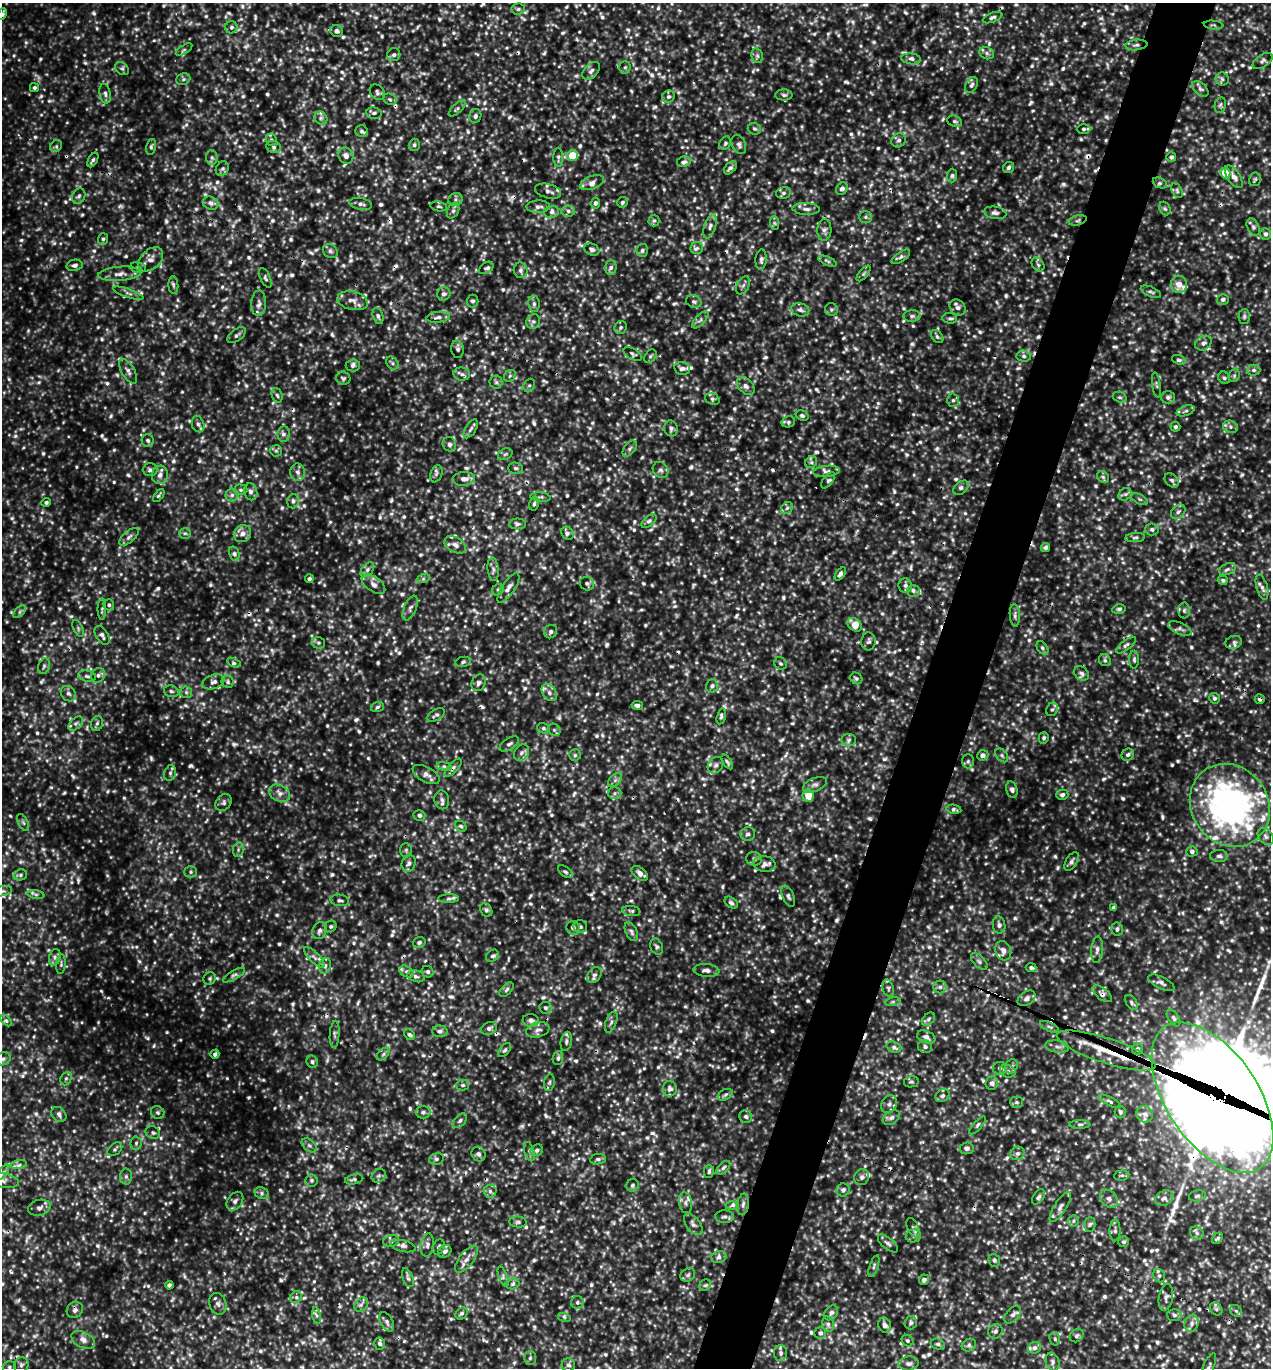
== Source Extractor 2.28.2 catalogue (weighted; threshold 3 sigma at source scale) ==
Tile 10 of 4 x 4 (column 2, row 3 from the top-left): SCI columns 1565-2833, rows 1396-2761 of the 5510 x 5499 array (HDU 1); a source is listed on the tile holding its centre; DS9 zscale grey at full resolution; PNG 1273 x 1370 px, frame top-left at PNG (2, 3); each listed source drawn as its Kron ellipse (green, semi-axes under 4 px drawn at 4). Shown black and unused: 5% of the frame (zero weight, under 3 of 5 exposures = <1% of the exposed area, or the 3 px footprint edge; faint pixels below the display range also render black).
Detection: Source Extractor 2.28.2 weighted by HDU 2 'WHT'; one run over the whole footprint, this tile lists its part. Background 0.202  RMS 0.043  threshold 0.196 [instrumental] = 3 sigma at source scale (4.5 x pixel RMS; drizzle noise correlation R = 1.50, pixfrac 1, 0.05/0.05 arcsec/px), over >= 5 px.
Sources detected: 1489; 18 too faint to see at this stretch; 21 cosmic-ray / hot-pixel residue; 3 long thin detections or spike segments (spike, bleed or trail) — neither listed nor drawn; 38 inside a brighter listed object's ellipse — not listed separately; of the other 1409, all 500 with FLUX_AUTO >= 8.67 (the completeness limit of this list) listed and drawn (909 fainter detections not listed), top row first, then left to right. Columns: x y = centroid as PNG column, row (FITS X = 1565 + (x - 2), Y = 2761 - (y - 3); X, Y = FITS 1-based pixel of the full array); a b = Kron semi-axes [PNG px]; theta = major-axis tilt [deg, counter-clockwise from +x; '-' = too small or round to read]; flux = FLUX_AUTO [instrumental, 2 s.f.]
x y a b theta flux
518 9 7 5 3 9.3
2 14 6 4 66 14
993 18 10 4 22 12
1214 25 10 4 -7 9.6
231 27 6 6 - 10
337 31 6 5 - 15
1136 45 11 5 6 16
184 50 9 4 32 8.9
987 53 7 6 - 13
394 55 7 6 - 13
757 56 7 5 -69 9.6
911 59 10 5 -8 18
1262 61 11 6 33 13
625 67 6 5 - 8.9
122 69 7 6 - 9.3
591 71 10 6 45 16
183 79 7 5 21 9.6
1222 79 6 6 - 12
972 85 9 5 62 14
34 88 4 4 - 9
1200 89 9 5 -44 13
378 92 8 6 -49 11
105 94 10 5 -78 13
784 95 8 5 -1 12
668 97 6 6 - 12
390 99 7 5 -22 9.2
1220 105 8 5 77 9.2
457 109 10 4 43 9.8
374 113 7 5 -10 11
475 116 7 6 - 12
321 118 7 6 - 12
955 121 7 5 -22 8.9
754 129 7 6 - 9.5
1084 129 7 5 1 10
362 131 6 6 - 9.9
271 140 6 5 - 10
899 140 7 6 - 13
725 143 7 5 59 9.2
739 144 10 6 -67 16
414 145 6 5 - 9.7
56 146 6 5 - 8.7
151 147 8 4 77 9
274 147 7 5 -18 13
346 156 8 7 - 26
572 156 5 5 - 120
558 157 9 4 90 11
1171 157 5 5 - 11
212 158 7 6 - 11
93 160 8 4 61 9.6
684 162 7 5 11 14
730 168 8 5 47 12
1009 168 6 5 - 11
222 169 7 6 - 12
1225 173 5 5 - 73
952 175 7 5 88 10
1234 177 13 6 -56 25
1255 179 7 6 - 9.2
592 183 12 6 22 23
1160 183 7 5 -24 11
842 189 6 5 - 14
548 191 13 7 -15 21
1177 191 8 5 -64 8.9
783 193 7 5 14 11
79 196 8 6 62 11
455 199 7 6 - 11
622 202 5 5 - 9.5
211 203 8 6 -21 18
595 203 5 4 - 11
361 204 11 6 -11 18
439 206 8 5 -9 8.8
538 207 12 6 1 17
1165 208 7 5 -68 8.8
806 209 14 6 -3 18
453 211 8 5 63 11
568 211 6 5 - 14
552 212 7 6 - 13
995 213 11 6 -9 17
865 217 6 5 - 8.9
1078 220 9 5 15 12
654 221 6 5 - 10
774 223 7 4 -88 8.8
710 226 13 6 72 20
1253 227 9 6 -66 12
824 230 11 7 87 15
1265 234 6 5 - 12
103 239 6 5 - 9.2
697 248 6 6 - 12
592 249 8 5 -25 12
642 250 6 5 - 11
330 251 8 6 -35 13
901 257 11 5 35 12
151 259 14 9 44 31
761 260 10 5 86 15
828 261 10 3 -24 9.1
74 265 8 5 12 13
1038 265 7 5 -54 11
138 267 8 5 -12 13
611 267 7 5 88 13
486 268 8 5 35 10
521 270 8 7 - 15
863 273 9 4 51 8.7
120 274 21 7 4 33
265 278 10 5 -66 11
1179 284 8 8 - 48
173 285 9 5 -86 9.4
743 285 9 6 62 13
1151 292 11 5 -24 11
128 293 16 4 -19 15
444 294 7 6 - 14
1223 299 6 5 - 11
353 301 15 9 -12 34
473 301 6 6 - 9.8
694 302 8 6 -24 11
259 303 13 7 87 21
534 304 8 5 -81 13
958 307 9 7 -46 17
800 310 9 6 -14 15
831 310 6 6 - 9.2
378 316 8 5 -75 12
912 316 8 6 1 13
1244 316 7 5 89 9.1
438 317 12 5 7 18
950 318 7 5 -3 9
700 320 11 4 47 13
533 322 7 6 - 13
621 328 7 6 - 9.2
237 335 10 5 38 13
937 337 7 5 -50 9
1203 343 9 7 30 19
458 349 9 6 -83 13
633 354 10 5 -29 9.5
650 356 7 5 52 9.3
1024 356 7 5 -4 12
1179 360 7 4 -20 9.4
392 363 7 5 -49 11
353 365 7 6 - 14
682 369 8 6 -12 14
1254 370 6 5 - 12
128 371 14 6 -59 21
462 374 8 6 -7 15
1234 375 7 5 70 9.4
510 376 6 5 - 9.1
343 378 7 6 - 10
1224 378 6 5 - 9.8
496 382 6 6 - 11
529 385 7 5 67 9.7
1156 385 12 3 -82 9.3
746 386 10 7 -45 19
277 395 7 5 -70 10
1120 397 7 5 -19 9.6
1168 397 7 6 - 13
712 399 7 5 -22 10
953 400 7 6 - 10
1186 411 9 5 19 11
802 415 7 5 -19 9.5
788 422 7 5 14 10
198 424 8 6 -72 12
1175 427 5 5 - 9.1
1230 427 7 6 - 15
671 428 8 6 -75 14
471 429 11 5 58 14
284 434 8 6 88 15
148 441 6 6 - 10
449 444 7 6 - 14
630 449 9 5 52 12
276 451 6 5 - 8.9
505 454 7 5 22 8.9
811 462 6 5 - 9.7
516 468 7 5 -1 9.2
150 470 7 6 - 12
661 470 8 7 - 15
826 471 13 5 6 17
298 472 9 7 -80 19
436 474 9 6 69 11
160 475 9 8 - 23
1103 477 6 5 - 9.3
464 479 11 7 5 27
828 480 9 5 51 10
1172 480 8 6 -44 11
961 488 9 6 40 15
240 490 7 5 -1 8.8
251 492 8 6 -78 16
1125 494 7 5 42 11
232 495 6 6 - 14
159 496 7 4 52 9.1
541 497 10 4 -7 10
1139 499 9 5 -27 9.1
293 501 7 5 74 14
46 502 5 4 - 10
534 504 7 4 78 9.5
787 508 6 5 - 9.3
1178 512 8 6 44 14
649 521 9 5 39 12
518 524 8 5 1 11
1152 529 7 6 - 10
185 533 6 5 - 8.9
567 533 7 5 -52 12
242 534 9 8 - 29
129 537 12 5 41 17
1135 538 10 4 5 11
455 545 12 7 -30 24
1045 547 5 4 - 12
234 554 7 5 -74 11
493 569 12 5 -83 16
1227 569 9 5 26 13
367 570 8 5 51 13
840 574 7 4 54 12
309 579 4 4 - 10
423 579 7 4 19 9.3
1223 580 5 4 - 9.8
373 584 13 7 -35 22
587 584 7 6 - 12
905 585 7 7 - 14
1262 587 13 5 -74 19
508 588 17 6 56 27
498 590 6 5 - 8.7
913 591 6 5 - 12
109 605 6 5 - 8.9
410 608 13 6 67 17
102 609 11 4 -90 9.6
1119 609 7 4 11 8.8
1184 610 8 6 88 11
20 612 8 4 45 10
1015 615 11 5 -86 14
855 625 8 6 -41 70
78 628 9 5 -65 8.9
1180 629 12 5 -25 16
551 632 7 6 - 12
102 635 10 6 -57 16
869 641 9 7 89 13
1234 642 8 6 17 12
318 643 6 6 - 9.1
1126 645 12 5 38 14
1042 648 7 5 -54 9.6
1105 660 6 5 - 9.8
1134 660 9 5 -90 9.3
463 662 8 5 11 9
234 663 7 4 -24 11
780 663 7 6 - 8.9
44 666 8 5 74 11
1082 673 8 6 -37 13
98 675 8 6 56 15
87 676 9 5 -9 11
856 678 6 5 - 9.1
214 682 11 7 19 20
228 682 6 6 - 10
478 683 8 7 - 15
712 686 7 6 - 13
171 691 7 5 -15 11
186 692 6 5 - 10
549 693 9 6 -53 20
68 694 8 7 - 17
1215 698 5 5 - 9.3
1260 699 5 5 - 9.4
637 705 6 4 -10 13
377 707 6 5 - 9.5
1052 709 7 5 65 11
436 715 10 5 29 11
721 716 8 4 77 9.6
97 723 8 5 73 11
76 724 9 5 44 14
543 728 6 5 - 9.3
554 730 7 5 -45 9.6
1044 738 6 5 - 10
849 740 7 6 - 11
509 744 11 5 33 14
521 753 9 7 53 16
575 755 6 6 - 8.9
983 755 6 5 - 15
1002 755 8 5 -50 9.2
1128 755 6 5 - 11
968 761 7 6 - 11
727 762 8 4 -55 8.7
716 765 9 7 50 15
444 767 7 4 -9 9.7
453 768 11 5 47 15
170 773 8 5 75 11
426 775 15 7 -29 25
615 780 8 5 46 12
815 785 13 6 23 20
1012 790 8 5 -76 13
279 793 11 8 -26 25
614 793 7 6 - 12
1062 795 6 5 - 12
808 796 6 5 - 72
442 800 9 7 -80 17
224 803 9 7 48 14
1230 805 43 38 -54 1600
954 809 7 4 -11 8.9
419 815 6 5 - 13
23 822 9 5 -63 9.4
461 826 6 4 -43 8.7
748 834 7 6 - 14
1266 836 9 7 -48 16
238 850 7 5 79 9.4
406 850 7 6 - 8.9
1192 852 5 5 - 10
1219 856 9 6 -2 15
754 859 8 7 - 13
1072 861 10 5 59 15
409 863 8 7 - 16
764 864 11 8 -5 22
191 872 6 5 - 10
565 872 8 5 -36 10
640 873 9 6 -40 20
20 875 7 5 15 10
2 891 10 5 10 11
36 894 8 4 -9 9.3
788 896 11 5 -66 13
449 899 10 4 1 11
340 900 9 5 -9 12
731 903 7 5 -34 13
1113 908 4 3 - 9.4
486 910 7 5 -59 10
631 911 9 5 -8 9.1
999 925 8 6 -82 14
331 926 6 5 - 8.8
580 927 7 6 - 11
573 928 7 6 - 18
1117 929 6 6 - 12
319 931 9 7 66 16
631 932 10 5 -66 14
419 942 6 5 - 10
657 947 8 6 -66 11
1097 950 13 5 84 18
1003 951 10 8 -69 28
492 956 7 5 42 9.4
55 957 8 5 75 14
314 957 13 5 -45 19
979 961 10 5 -45 13
61 964 10 4 85 9.2
325 966 8 6 73 15
1031 968 5 4 - 9
706 970 13 6 -6 19
406 972 8 5 -30 16
428 972 6 5 - 10
234 975 12 4 30 12
594 975 9 6 52 15
416 976 9 5 -17 14
210 978 6 6 - 8.9
1161 983 14 5 -27 16
940 987 6 6 - 12
888 988 9 5 -73 12
507 990 9 5 46 10
1102 994 11 5 -38 19
1027 998 10 6 36 18
893 1002 8 4 8 9.3
1131 1002 8 5 -56 11
545 1008 6 6 - 11
1174 1018 9 5 -58 11
928 1019 7 5 43 10
531 1020 8 6 -5 18
6 1021 7 4 -42 8.8
611 1022 11 5 70 14
1050 1027 10 4 -26 11
489 1028 8 6 25 16
538 1030 12 7 17 23
440 1031 7 6 - 15
335 1034 13 5 86 13
409 1035 6 5 - 10
926 1037 9 6 -23 19
566 1041 10 5 79 12
894 1047 8 5 -20 14
925 1047 7 6 - 12
1057 1047 12 6 -7 20
1137 1049 6 5 - 14
505 1050 8 5 51 9.2
1106 1050 52 12 -18 170
215 1054 5 4 - 11
383 1054 7 4 45 9.7
558 1058 7 5 81 11
3 1059 8 6 22 13
312 1062 6 5 - 10
1011 1066 7 6 - 13
1000 1068 6 6 - 14
1008 1071 8 6 -18 14
66 1079 7 5 68 9.2
549 1082 8 5 82 10
911 1082 7 5 9 9
992 1083 6 6 - 16
463 1085 6 5 - 8.8
670 1089 8 7 - 17
725 1095 8 5 29 10
942 1096 7 6 - 12
1212 1098 85 46 -56 28000
1110 1101 12 4 -27 10
1016 1102 6 5 - 9.5
889 1104 9 7 62 20
423 1112 7 6 - 11
1120 1112 6 5 - 8.7
158 1113 7 6 - 11
59 1114 8 6 -46 14
1145 1114 8 8 - 20
746 1117 6 6 - 11
891 1118 9 6 32 17
460 1121 8 5 46 14
1080 1124 10 4 1 9.5
978 1125 11 3 48 8.7
153 1133 7 6 - 11
136 1143 7 5 87 10
309 1145 9 5 -40 12
967 1148 7 6 - 13
115 1149 8 5 39 11
537 1150 6 5 - 11
529 1152 10 5 -75 11
1018 1153 7 6 - 13
478 1154 7 6 - 15
436 1159 7 5 14 11
598 1159 8 5 8 9.6
19 1165 8 4 8 11
723 1168 8 5 45 11
709 1171 6 5 - 9.7
3 1172 9 4 54 11
1122 1175 7 5 5 9.8
126 1176 8 6 -88 12
379 1176 8 6 42 11
862 1177 8 7 - 15
354 1179 9 5 12 10
2 1180 17 7 -10 24
311 1180 6 6 - 10
633 1185 6 6 - 10
843 1190 7 6 - 15
490 1191 6 6 - 13
262 1193 7 6 - 10
1197 1196 8 5 12 11
1038 1197 8 5 55 12
1164 1198 10 7 30 21
1109 1199 10 7 -47 20
235 1201 10 7 55 18
685 1203 10 6 -81 18
743 1204 11 5 82 16
732 1205 6 4 2 9.6
1060 1207 17 6 57 23
39 1208 11 8 15 19
724 1217 9 6 -3 14
1073 1221 6 5 - 9.2
518 1222 8 5 -5 11
693 1224 12 7 -53 19
1090 1224 7 5 89 9.8
913 1228 10 5 -66 13
1115 1230 11 5 90 12
1197 1233 7 6 - 14
913 1236 7 6 - 14
1218 1238 6 4 46 9
391 1241 8 6 14 13
1124 1242 5 5 - 9.4
888 1243 12 5 -40 13
427 1245 12 6 81 17
403 1246 13 5 -13 16
439 1247 8 6 60 11
445 1251 7 6 - 15
719 1257 8 6 15 14
467 1259 16 7 51 31
994 1260 6 5 - 9.9
874 1266 11 4 71 11
688 1275 8 6 37 11
1159 1276 7 5 -68 11
503 1277 10 4 -69 11
408 1278 10 5 -71 13
924 1280 5 5 - 9.9
513 1284 7 5 18 10
169 1285 4 3 - 10
705 1285 6 5 - 9.4
296 1297 6 5 - 9.2
1166 1298 13 7 80 19
577 1302 6 6 - 10
218 1304 11 8 -71 20
361 1305 8 6 53 14
1216 1309 7 5 -48 11
75 1310 9 7 46 17
1236 1311 6 5 - 9.3
461 1313 7 5 44 11
831 1313 8 6 52 17
317 1315 8 4 -80 11
1013 1315 10 6 47 16
1174 1315 7 6 - 10
564 1317 6 4 -17 8.7
387 1322 10 6 -63 18
911 1323 7 6 - 11
1192 1323 9 7 71 21
828 1324 8 6 -74 12
885 1325 8 6 -67 21
995 1331 7 6 - 13
820 1333 6 6 - 11
1077 1336 7 6 - 9.8
1055 1339 7 5 -75 9.9
83 1340 13 7 -26 26
907 1341 6 5 - 8.8
380 1344 6 5 - 9.5
938 1344 7 5 -14 10
969 1345 7 6 - 11
1034 1348 6 5 - 13
781 1353 8 6 90 14
530 1358 7 6 - 11
1053 1362 9 6 -73 15
909 1364 10 7 6 18
21 1365 8 7 - 12
568 1365 6 6 - 15
9 1367 6 5 - 9.9
1209 1367 14 5 68 15
Overlapping masked pixels (flux is a lower limit): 9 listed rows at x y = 1078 220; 438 317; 1126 645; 1260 699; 444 767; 453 768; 1102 994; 1106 1050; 1212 1098
Isophote crosses this tile's border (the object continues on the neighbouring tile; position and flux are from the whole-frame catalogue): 7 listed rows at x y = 2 14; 1230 805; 2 891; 3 1059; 1212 1098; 2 1180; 1209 1367
Unlisted compact peaks at least as high as the median listed source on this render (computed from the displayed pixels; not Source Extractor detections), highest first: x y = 890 674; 884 325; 543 997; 166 221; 41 96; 293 1004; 1106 117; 359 541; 148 1038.